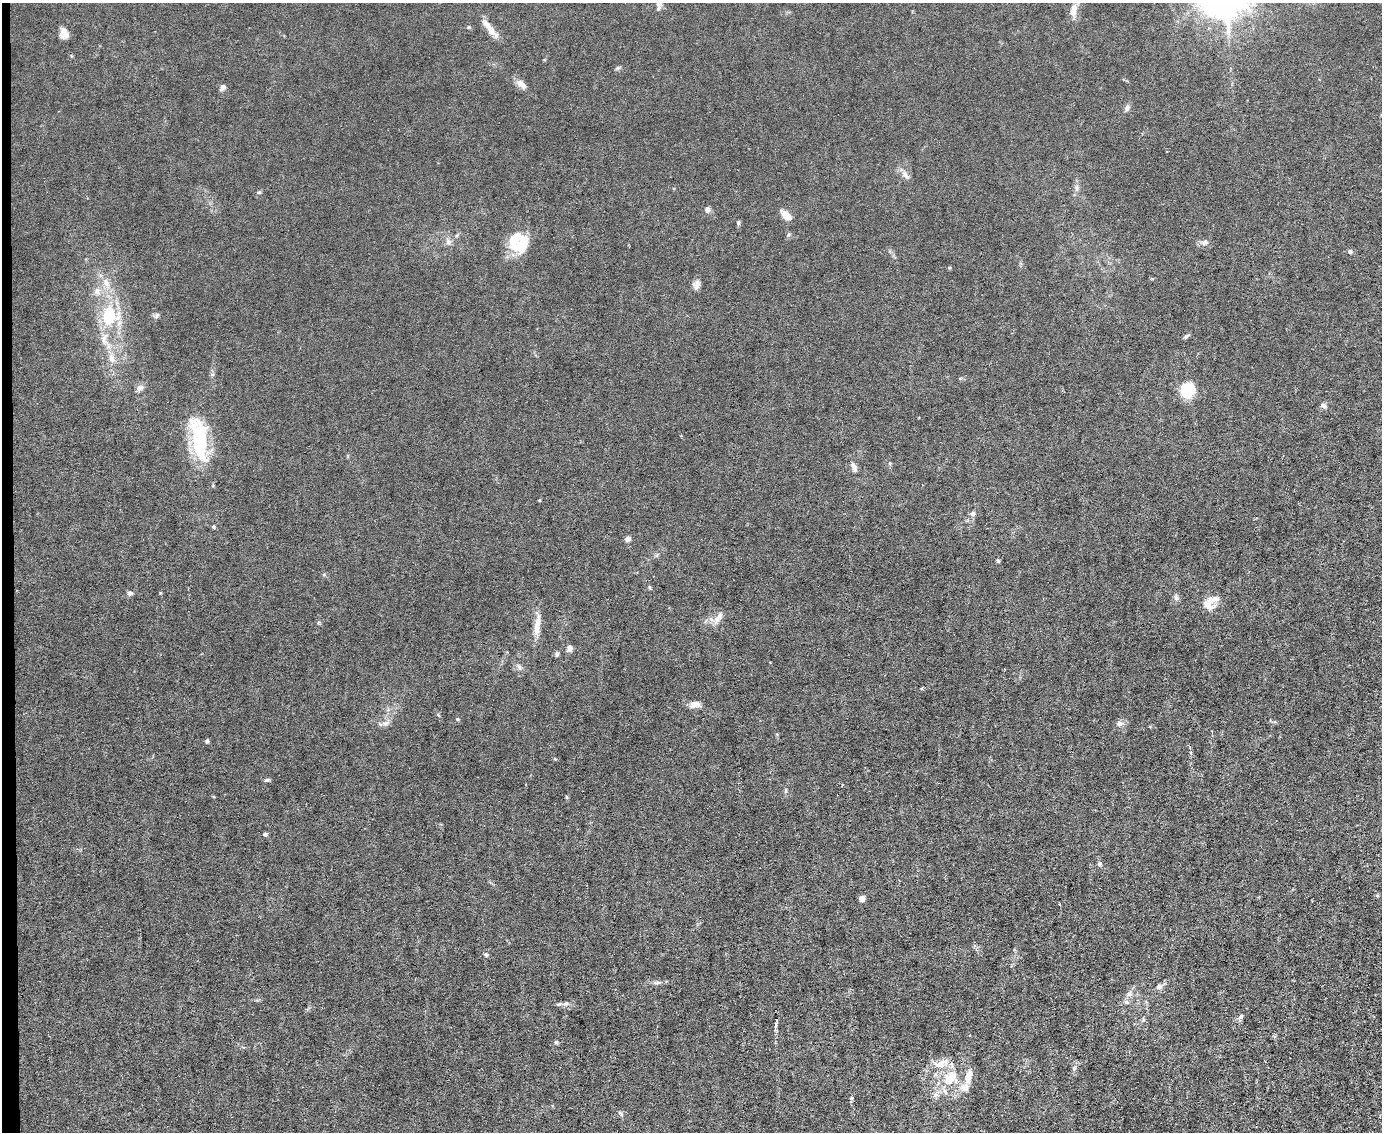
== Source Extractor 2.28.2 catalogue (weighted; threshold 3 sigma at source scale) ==
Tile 4 of 3 x 4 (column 1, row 2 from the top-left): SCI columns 232-1611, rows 2263-3392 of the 4496 x 4523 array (HDU 1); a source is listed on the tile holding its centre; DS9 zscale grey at full resolution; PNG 1384 x 1134 px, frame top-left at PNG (2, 3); no overlay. Shown black and unused: <1% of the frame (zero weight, under 3 of 6 exposures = <1% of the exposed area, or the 3 px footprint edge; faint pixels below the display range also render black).
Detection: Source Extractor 2.28.2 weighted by HDU 2 'WHT'; one run over the whole footprint, this tile lists its part. Background 0.0185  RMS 0.0027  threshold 0.0112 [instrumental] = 3 sigma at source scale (4.09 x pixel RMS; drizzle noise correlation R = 1.36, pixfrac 0.8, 0.05/0.05 arcsec/px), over >= 5 px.
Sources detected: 86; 11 inside a brighter listed object's ellipse — not listed separately; the other 75 listed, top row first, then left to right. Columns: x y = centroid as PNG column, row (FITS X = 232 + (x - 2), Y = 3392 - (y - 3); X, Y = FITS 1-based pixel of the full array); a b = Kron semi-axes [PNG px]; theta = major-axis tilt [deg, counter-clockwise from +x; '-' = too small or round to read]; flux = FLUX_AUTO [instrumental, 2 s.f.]
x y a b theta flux
659 6 12 7 80 0.95
1073 11 16 9 79 2.7
468 27 5 4 - 0.36
63 31 16 9 69 1.8
491 31 24 9 -43 2.9
618 68 8 5 27 0.44
521 84 14 8 -38 1.9
223 87 7 5 57 1.2
1127 107 10 7 68 0.86
905 175 14 7 -51 1.5
1076 188 8 6 -74 0.8
259 192 6 5 - 0.38
707 210 8 7 - 0.98
786 215 16 7 -47 2.3
738 223 6 5 - 0.42
788 235 7 4 46 0.43
449 242 9 9 - 1.2
1205 242 12 8 21 1.1
520 246 23 16 29 7.9
1350 252 5 5 - 0.65
949 268 5 3 - 0.24
1152 279 6 3 -19 0.23
106 283 19 8 -72 2.9
696 285 12 8 71 1.4
97 291 12 10 77 2.1
109 316 25 23 -88 14
157 316 9 6 51 0.63
1186 336 8 5 32 0.58
111 358 15 9 -73 2.7
140 388 10 8 28 1.2
1187 390 12 11 - 12
1323 405 9 6 -16 0.85
200 441 56 19 -85 19
854 467 13 7 -72 1.3
539 500 4 3 - 0.2
973 514 7 6 - 0.9
213 527 5 4 - 0.33
628 539 5 5 - 1.3
998 560 5 5 - 0.43
324 575 6 4 0 0.34
649 587 6 4 -73 0.32
130 593 7 6 - 0.85
1176 597 10 7 -62 0.87
1208 604 18 14 -72 3.3
717 619 13 10 79 2.1
318 623 6 3 19 0.31
537 625 31 8 83 3.5
570 648 9 6 78 0.96
557 654 7 4 81 0.51
519 667 12 6 -49 0.9
922 688 6 3 54 0.26
695 704 14 8 10 1.7
457 719 5 4 - 0.29
386 723 12 6 16 1.2
1119 723 10 8 9 1.2
207 741 6 4 82 0.44
267 780 8 4 15 0.45
786 790 8 4 88 0.47
566 797 6 4 -88 0.31
265 834 5 4 - 0.63
1100 864 7 6 - 0.59
862 899 5 4 - 2.7
1059 904 4 3 - 0.21
486 954 7 5 -27 0.5
657 983 10 5 5 0.8
1159 986 7 7 - 1.2
1129 994 8 7 - 1
1126 1002 8 6 -16 0.74
565 1004 10 6 14 1
1241 1016 8 6 50 0.69
776 1023 13 3 72 0.74
556 1042 6 5 - 0.43
1074 1068 7 5 74 0.68
950 1078 26 19 41 9.6
621 1114 9 5 -53 0.64
Unlisted compact peaks at least as high as the median listed source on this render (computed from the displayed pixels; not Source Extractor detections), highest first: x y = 852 1098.